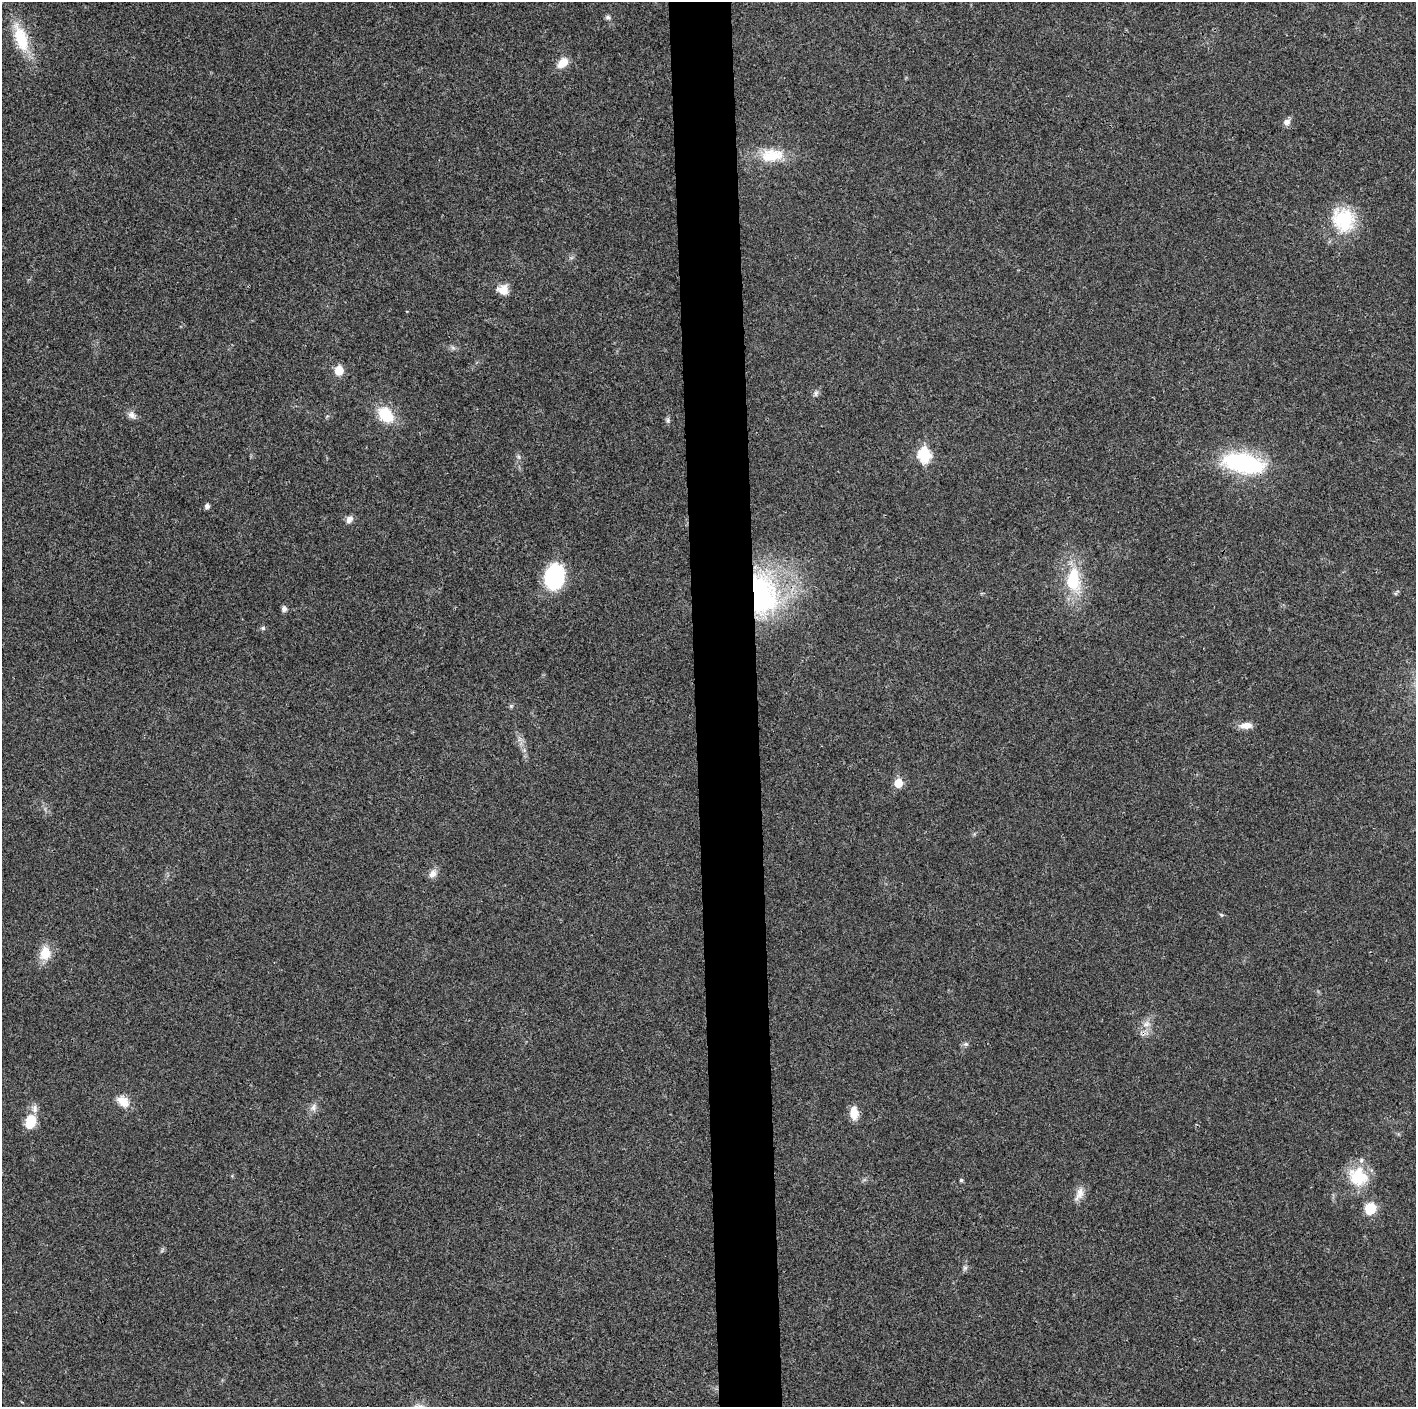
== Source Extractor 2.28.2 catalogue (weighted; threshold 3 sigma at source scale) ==
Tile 5 of 3 x 3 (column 2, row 2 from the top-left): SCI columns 1415-2828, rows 1411-2815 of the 4243 x 4223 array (HDU 1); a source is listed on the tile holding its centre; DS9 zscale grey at full resolution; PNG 1418 x 1409 px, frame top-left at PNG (2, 2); no overlay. Shown black and unused: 4% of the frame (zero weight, under 3 of 4 exposures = <1% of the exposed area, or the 3 px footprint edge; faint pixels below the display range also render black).
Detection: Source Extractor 2.28.2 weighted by HDU 2 'WHT'; one run over the whole footprint, this tile lists its part. Background 0.0189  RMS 0.0039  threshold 0.0175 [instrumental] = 3 sigma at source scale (4.5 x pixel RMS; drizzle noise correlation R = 1.50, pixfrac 1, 0.05/0.05 arcsec/px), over >= 5 px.
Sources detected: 40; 1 inside a brighter listed object's ellipse — not listed separately; the other 39 listed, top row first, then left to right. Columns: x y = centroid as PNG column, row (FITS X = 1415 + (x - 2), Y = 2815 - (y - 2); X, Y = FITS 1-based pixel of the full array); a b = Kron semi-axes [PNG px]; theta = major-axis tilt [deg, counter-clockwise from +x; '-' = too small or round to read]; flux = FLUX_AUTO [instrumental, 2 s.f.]
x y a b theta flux
608 17 7 6 - 0.89
21 38 33 13 -71 16
563 63 13 9 45 4.7
1286 122 9 7 12 2
772 155 32 17 6 12
1343 220 32 28 -59 21
503 290 12 11 - 4.3
339 370 6 5 - 11
816 393 8 5 72 1
132 415 12 8 -43 1.9
386 415 15 11 -46 14
668 420 7 5 -71 0.8
924 455 7 6 - 43
519 457 7 4 -71 0.71
1243 463 44 19 -12 47
207 506 5 5 - 1.4
349 519 10 8 54 1.9
554 577 19 14 78 41
1073 580 27 15 88 19
761 595 43 29 -80 75
284 609 7 6 - 1.2
263 628 6 5 - 0.73
511 706 5 5 - 0.59
1246 725 15 7 5 3.4
898 783 6 6 - 9.3
433 874 12 9 50 2.4
1221 915 6 4 -58 0.52
45 953 16 12 80 7.1
1146 1024 9 7 1 1.8
966 1044 7 6 - 0.93
123 1101 16 11 -38 4.9
313 1107 10 7 74 1.7
854 1113 16 10 -86 4.5
30 1121 16 11 74 8.8
1358 1176 25 22 -33 15
961 1180 4 4 - 0.67
1079 1194 19 9 67 3.4
1370 1209 13 12 - 7.2
965 1268 7 5 43 0.88
Overlapping masked pixels (flux is a lower limit): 3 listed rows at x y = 1243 463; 761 595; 1146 1024